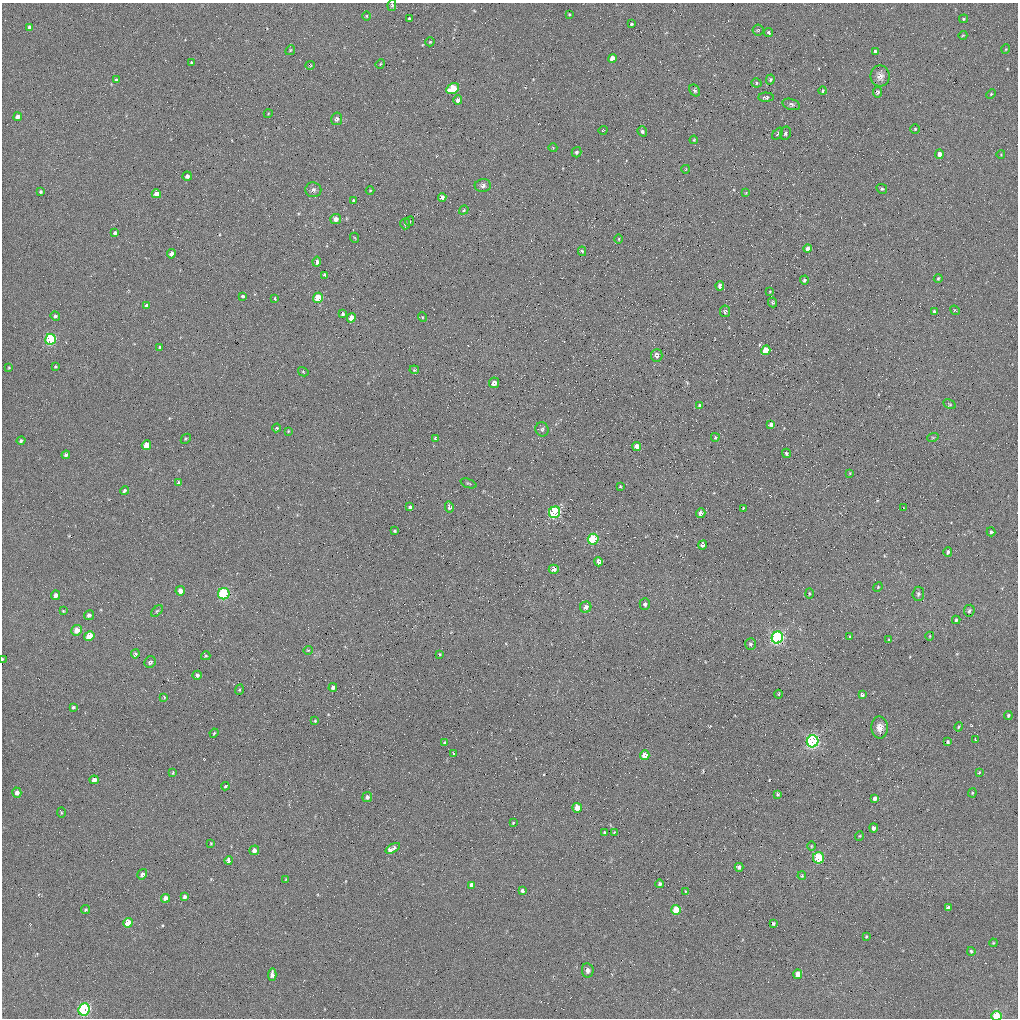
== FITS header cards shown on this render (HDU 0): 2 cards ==
NAXIS1  =                 1016 / length of data axis 1
NAXIS2  =                 1016 / length of data axis 2

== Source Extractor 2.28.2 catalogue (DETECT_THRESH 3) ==
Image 1016 x 1016 px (HDU 0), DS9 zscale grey, 1 PNG px = 1 image px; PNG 1020 x 1020 px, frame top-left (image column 1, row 1016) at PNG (2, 3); each listed source drawn as its Kron ellipse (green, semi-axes under 4 px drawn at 4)
Background 58.3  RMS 4.6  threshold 13.8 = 3 sigma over >= 5 px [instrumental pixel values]
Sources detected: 213; all 213 listed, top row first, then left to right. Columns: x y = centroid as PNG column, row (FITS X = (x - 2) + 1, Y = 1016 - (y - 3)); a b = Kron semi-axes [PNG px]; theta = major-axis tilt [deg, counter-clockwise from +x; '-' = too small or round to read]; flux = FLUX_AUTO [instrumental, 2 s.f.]
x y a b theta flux
392 5 6 4 82 480
569 14 4 3 - 270
366 16 5 3 - 280
409 19 4 3 - 780
964 19 4 4 - 350
631 24 3 3 - 490
29 27 4 3 - 690
758 30 5 5 - 350
769 33 5 4 - 640
963 35 4 3 - 260
430 42 4 4 - 350
1006 49 5 3 - 240
290 50 5 4 - 330
875 51 4 4 - 740
612 58 4 4 - 3000
191 62 3 2 - 300
380 64 5 4 - 320
310 65 5 4 - 330
880 76 10 9 - 2000
770 79 5 4 - 540
116 80 4 3 - 2100
756 83 5 4 - 410
453 89 7 5 29 10000
695 90 6 5 - 680
823 91 4 3 - 420
877 92 5 4 - 790
991 94 5 3 - 340
766 97 8 4 2 760
458 100 4 4 - 1500
791 104 9 5 -16 900
268 114 4 3 - 250
18 117 4 4 - 1300
337 119 6 5 - 990
915 129 4 4 - 330
603 130 4 3 - 200
642 131 5 4 - 600
785 133 7 5 75 800
778 134 7 3 50 430
694 140 4 3 - 290
553 148 4 3 - 230
576 152 5 4 - 650
939 154 5 4 - 1600
1001 154 4 3 - 220
686 169 4 2 - 200
187 176 5 4 - 1100
483 185 8 6 2 1100
882 189 6 4 -28 420
313 190 8 7 - 1100
370 191 4 3 - 260
40 192 3 3 - 490
746 193 3 3 - 230
156 194 4 4 - 2300
442 197 4 4 - 1300
353 200 3 3 - 460
464 210 5 3 - 360
336 219 5 5 - 1500
409 221 5 3 - 360
405 224 5 5 - 580
115 233 4 3 - 850
355 238 5 3 - 270
619 239 4 3 - 260
808 249 4 4 - 1400
582 251 4 4 - 480
171 254 5 4 - 1100
317 262 5 4 - 1400
325 275 4 3 - 910
938 278 4 3 - 430
804 280 4 4 - 610
720 286 5 4 - 1600
770 291 3 2 - 230
243 296 4 3 - 1100
275 298 3 3 - 700
318 298 5 5 - 7000
773 302 5 4 - 460
147 305 4 3 - 1400
955 310 5 4 - 500
725 311 6 5 - 650
934 312 3 3 - 560
343 314 4 3 - 540
55 316 5 4 - 530
422 317 5 3 - 270
351 318 5 4 - 2400
50 339 5 5 - 27000
160 347 3 3 - 350
766 350 5 4 - 6700
657 355 6 5 - 1500
9 367 3 2 - 270
55 367 3 3 - 340
414 370 5 2 - 340
303 372 5 4 - 330
494 383 5 5 - 1700
949 404 6 3 -28 360
700 405 4 4 - 500
771 424 4 4 - 1100
277 428 4 3 - 390
542 429 7 6 - 780
288 431 3 2 - 240
715 437 4 3 - 340
933 437 6 3 18 340
435 438 4 4 - 380
186 439 5 3 - 330
21 441 4 3 - 630
146 445 5 4 - 4600
637 446 4 4 - 2600
786 453 5 4 - 500
66 455 4 4 - 700
850 473 3 2 - 260
179 483 4 4 - 690
469 483 8 2 -21 310
620 486 4 3 - 370
125 491 5 4 - 630
410 507 4 3 - 590
449 507 5 4 - 810
744 508 3 3 - 380
903 508 3 2 - 130
554 512 6 5 - 33000
701 513 5 4 - 1200
395 531 3 3 - 410
991 532 4 4 - 440
593 539 5 5 - 16000
703 545 5 4 - 1300
948 552 5 4 - 620
598 562 5 4 - 2300
554 569 5 4 - 2100
878 587 5 4 - 350
180 591 5 4 - 1900
809 593 5 3 - 300
224 594 6 5 - 31000
918 594 7 6 - 680
55 595 5 4 - 1200
645 604 5 5 - 910
586 607 6 5 - 1700
63 611 4 3 - 220
157 611 7 4 44 470
969 611 6 5 - 660
89 615 5 5 - 830
956 620 4 3 - 520
77 630 5 5 - 2800
89 636 5 4 - 5200
930 636 4 3 - 200
850 637 3 3 - 300
777 638 6 5 - 60000
889 640 3 2 - 280
750 644 6 5 - 610
308 650 5 4 - 330
135 654 4 4 - 550
440 654 3 2 - 300
206 656 5 4 - 370
2 659 3 2 - 240
150 662 6 5 - 840
197 675 5 4 - 870
333 687 4 4 - 920
239 690 5 3 - 300
778 694 4 4 - 300
862 695 4 4 - 580
164 697 4 3 - 320
73 707 3 3 - 470
1008 715 4 4 - 450
315 721 3 3 - 310
880 727 11 8 -88 2500
959 727 5 3 - 380
214 733 5 3 - 280
976 739 4 3 - 1000
813 741 6 6 - 66000
948 742 3 3 - 510
445 743 4 3 - 730
453 754 4 3 - 520
645 755 5 4 - 4300
979 772 3 3 - 270
173 773 4 3 - 300
94 780 4 4 - 1800
225 786 4 3 - 370
17 793 5 4 - 1200
972 793 4 4 - 350
777 794 4 3 - 490
367 797 5 5 - 890
875 798 4 4 - 870
577 808 5 5 - 3600
61 813 5 3 - 270
513 823 3 2 - 220
874 828 4 4 - 1100
604 832 3 2 - 290
614 832 3 3 - 380
859 836 5 3 - 260
211 843 4 3 - 240
811 846 5 3 - 270
393 848 8 4 30 3200
254 850 5 5 - 1400
819 858 5 5 - 18000
229 860 4 4 - 1900
739 867 4 4 - 900
142 874 5 4 - 1000
802 876 4 3 - 330
286 879 4 2 - 230
660 884 4 3 - 700
472 885 4 4 - 1500
522 891 4 3 - 830
685 892 4 2 - 240
185 897 4 4 - 750
166 898 4 4 - 2300
948 908 4 4 - 1300
85 910 4 4 - 450
676 910 5 4 - 9300
128 923 5 4 - 7400
773 923 4 3 - 480
866 936 3 3 - 280
993 943 4 3 - 270
971 951 4 3 - 430
588 970 7 6 - 1100
798 974 5 4 - 2800
272 975 6 4 86 1200
84 1009 6 5 - 39000
996 1016 5 5 - 9600
At the frame edge (FLAGS 8, measured only in part): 3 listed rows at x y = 392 5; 2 659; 996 1016

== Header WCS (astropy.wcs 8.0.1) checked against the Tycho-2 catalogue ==
Header WCS as astropy/WCSLIB reads it (applying the file's SIP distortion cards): RA---SIN-SIP/DEC--SIN-SIP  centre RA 10:39:12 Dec +10:48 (159.80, +10.80 deg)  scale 2.77 x 2.74 arcsec/px (non-square pixels)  FOV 47.0' x 46.4'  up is +22 deg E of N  parity normal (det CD < 0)
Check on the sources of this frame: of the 60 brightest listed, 19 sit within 4.1 arcsec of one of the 32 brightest Tycho-2 stars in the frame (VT <= 13.17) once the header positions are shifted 0.57 arcsec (0.53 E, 0.21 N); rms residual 1.58 arcsec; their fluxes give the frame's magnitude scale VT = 21.11 - 2.5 log10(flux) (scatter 0.43 mag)
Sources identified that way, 17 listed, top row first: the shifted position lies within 4.1 arcsec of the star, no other Tycho-2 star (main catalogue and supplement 1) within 8.2 arcsec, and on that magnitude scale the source's flux lands within +1.5 / -3 mag of the star's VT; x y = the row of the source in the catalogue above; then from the Tycho-2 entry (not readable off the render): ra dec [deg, ICRS J2000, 3 dp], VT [Tycho-2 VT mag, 2 dp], TYC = Tycho-2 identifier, HIP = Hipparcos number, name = IAU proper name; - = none
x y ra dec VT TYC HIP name
612 58 159.857 +11.153 12.27 842-756-1 - -
318 298 160.002 +10.900 12.00 842-1186-1 - -
766 350 159.660 +10.992 11.18 842-672-1 - -
657 355 159.739 +10.957 13.17 842-341-1 - -
554 512 159.767 +10.817 10.53 842-1173-1 - -
593 539 159.731 +10.809 11.69 842-1282-1 - -
77 630 160.080 +10.595 12.13 842-1196-1 - -
89 636 160.070 +10.595 12.46 842-1000-1 - -
813 741 159.513 +10.729 10.55 842-229-1 - -
94 780 160.025 +10.494 12.79 842-1108-1 - -
577 808 159.665 +10.614 12.01 842-1184-1 - -
819 858 159.476 +10.648 10.05 842-302-1 - -
229 860 159.903 +10.477 12.92 842-1007-1 - -
128 923 159.959 +10.403 12.35 842-911-1 - -
798 974 159.458 +10.560 11.88 842-437-1 - -
84 1009 159.966 +10.330 9.53 842-465-1 52198 -
996 1016 159.302 +10.589 10.98 842-1188-1 - -